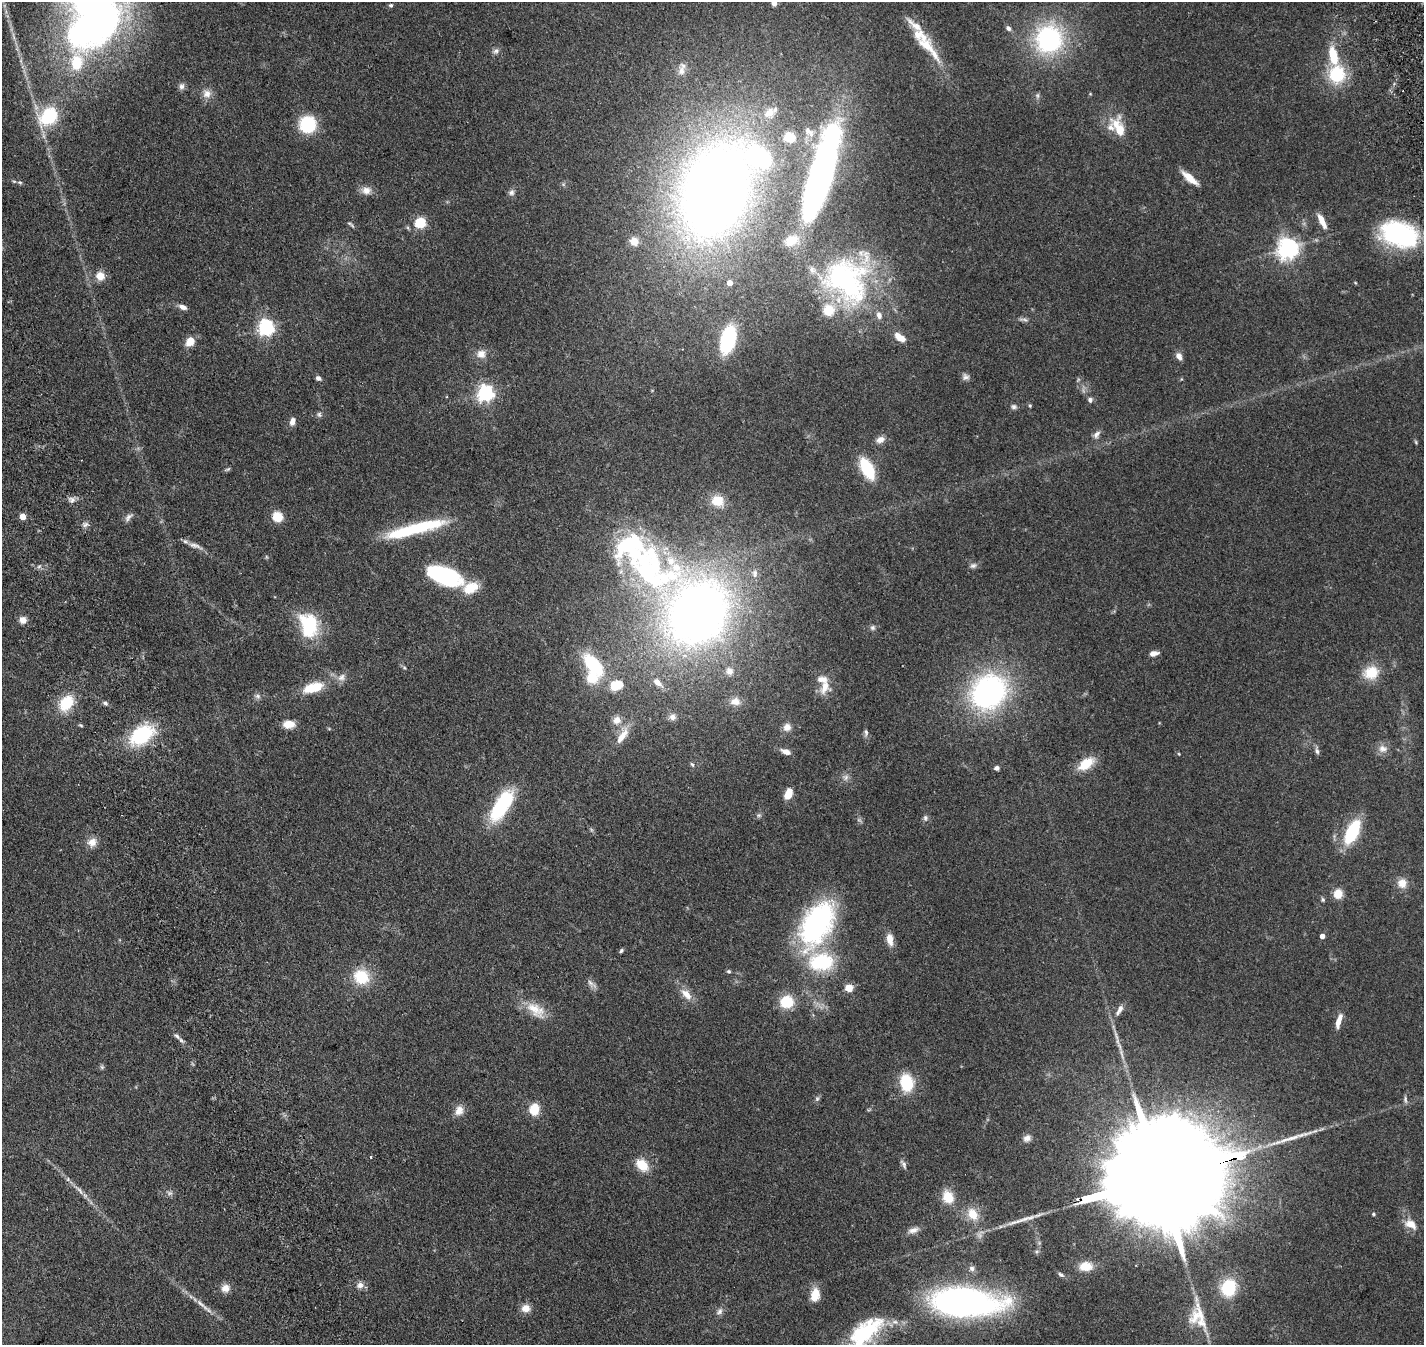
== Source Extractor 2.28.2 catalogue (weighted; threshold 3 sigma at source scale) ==
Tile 7 of 4 x 4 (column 3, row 2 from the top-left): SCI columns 3105-4526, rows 3157-4499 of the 6204 x 6198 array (HDU 1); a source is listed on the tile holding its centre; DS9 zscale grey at full resolution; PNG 1426 x 1347 px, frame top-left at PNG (2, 2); no overlay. Shown black and unused: <1% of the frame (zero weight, under 2 of 4 exposures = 12% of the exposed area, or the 3 px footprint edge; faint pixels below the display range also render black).
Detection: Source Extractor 2.28.2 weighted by HDU 2 'WHT'; one run over the whole footprint, this tile lists its part. Background 0.132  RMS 0.0062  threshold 0.0281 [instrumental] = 3 sigma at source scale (4.5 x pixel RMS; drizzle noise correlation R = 1.50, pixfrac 1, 0.05/0.05 arcsec/px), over >= 5 px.
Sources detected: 177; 1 inside a brighter object's white glare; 1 cosmic-ray / hot-pixel residue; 1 long thin detection or spike segment (spike, bleed or trail) — not listed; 17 inside a brighter listed object's ellipse — not listed separately; the other 157 listed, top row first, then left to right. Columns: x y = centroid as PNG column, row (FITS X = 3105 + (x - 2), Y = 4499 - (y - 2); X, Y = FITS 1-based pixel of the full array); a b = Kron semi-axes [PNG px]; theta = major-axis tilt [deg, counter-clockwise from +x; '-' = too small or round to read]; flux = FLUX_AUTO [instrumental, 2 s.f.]
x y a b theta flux
774 3 6 6 - 2.1
391 5 6 5 - 0.94
93 28 70 38 26 190
1008 28 6 5 - 1.7
1049 39 28 27 - 67
925 45 33 15 -38 12
496 51 8 7 - 1.6
681 71 15 8 75 3.4
1337 74 21 17 85 24
182 86 9 7 77 1.8
207 94 12 11 - 3.9
1037 96 9 4 90 1
769 112 17 14 44 7.7
49 116 18 14 43 32
308 124 14 13 - 29
1119 129 30 14 -67 13
809 132 19 10 -47 5.7
789 137 16 14 -24 9.8
821 176 77 17 74 300
1190 178 18 6 -40 8
20 182 6 5 - 0.89
366 190 13 11 0 3.7
715 190 91 59 70 570
511 192 9 8 - 1.7
1322 221 17 6 -64 6
349 223 8 4 -27 0.92
420 223 5 5 - 45
408 228 6 4 -72 0.67
1399 234 40 25 -18 64
791 240 17 12 25 6.4
634 241 8 7 - 5.3
1288 248 7 7 - 360
100 276 10 10 - 5.7
847 281 67 55 -49 110
730 283 5 5 - 3.4
183 307 9 6 -21 2.7
1023 319 15 4 -4 1.6
266 328 6 6 - 170
900 338 12 6 -35 6.8
728 340 23 12 75 43
190 342 11 8 57 6.6
481 354 12 11 - 4.4
1179 356 8 6 -58 3
966 377 9 8 - 1.9
318 378 6 5 - 1.6
485 393 6 6 - 170
1090 400 7 6 - 1.5
1030 405 5 4 - 0.63
1014 407 8 7 - 1.3
319 414 7 6 - 1.2
292 421 10 6 72 2.8
1096 434 12 7 55 2.1
880 439 10 8 23 3
1416 442 6 4 -87 0.57
227 469 10 4 23 0.81
867 469 18 9 -62 27
72 500 9 8 - 2.1
717 501 14 12 -15 9.5
22 517 4 4 - 7.7
128 517 13 6 47 1.9
277 517 6 5 - 37
85 525 9 5 30 1.6
414 529 65 10 15 40
195 545 22 6 -17 3.3
973 566 9 7 2 1.5
646 570 69 49 -62 110
755 573 12 7 90 2.4
444 575 34 16 -19 55
698 613 62 55 -88 390
23 620 8 7 - 3.4
309 625 30 21 -74 27
873 627 7 7 - 1.4
1154 653 10 5 13 2.9
593 665 27 13 -52 29
404 668 6 4 -45 0.7
729 671 11 10 - 3.3
1371 673 17 15 27 12
341 677 12 9 45 3.1
658 682 14 7 -43 4.6
617 685 14 10 17 11
825 687 21 13 71 7
313 688 24 11 16 14
988 692 30 26 42 130
257 696 8 7 - 1.5
735 701 14 11 -3 4.4
66 703 17 12 53 17
105 703 6 5 - 1.2
672 717 10 9 - 2.4
617 720 11 10 - 4
289 724 12 8 4 6.3
787 727 11 9 47 3.6
866 732 10 6 -83 1.4
141 735 20 13 33 44
622 736 27 9 55 6.7
1383 749 13 10 -1 3.7
1317 751 9 5 -74 1.5
786 752 11 6 -21 3.8
1179 754 5 3 - 0.41
692 764 7 4 -61 0.77
1086 764 19 10 35 11
997 768 5 5 - 1.7
846 777 9 8 - 2.1
788 793 11 7 69 7.3
502 805 32 13 58 42
759 815 7 6 - 1.1
925 818 8 6 82 1.4
1352 832 21 10 64 34
92 842 12 11 - 4.3
1402 883 12 11 - 5.3
1338 894 8 8 - 8.2
1323 900 6 5 - 0.91
817 924 56 32 61 90
1322 936 4 4 - 3
890 939 15 8 -81 4.9
621 951 6 4 57 0.8
729 971 6 5 - 0.82
361 977 16 14 -26 18
590 983 13 6 -59 2.2
849 988 5 5 - 16
686 994 16 8 -43 5.6
787 1002 11 10 - 18
536 1010 30 15 -38 11
1119 1010 16 6 59 3
1339 1021 18 6 73 4.9
177 1036 10 5 -45 1.7
102 1067 6 5 - 0.86
906 1083 15 11 -79 24
817 1099 7 5 69 1.1
1405 1100 11 5 -81 1.3
534 1109 9 8 - 13
459 1110 13 10 69 4.5
1027 1138 10 8 34 2.6
370 1157 4 2 - 0.47
904 1164 14 5 -59 1.6
642 1165 16 11 -44 9.3
1159 1178 93 23 15 30000
79 1190 19 5 -49 3.3
170 1193 7 4 18 1.1
948 1197 14 11 -66 9.8
973 1214 16 12 -59 8.6
1374 1214 5 4 - 0.64
1410 1224 15 10 -29 5.9
913 1230 15 7 16 2.9
1037 1251 6 4 19 0.83
1086 1266 16 11 4 8.2
972 1268 8 8 - 1.8
1061 1275 9 5 -32 1.3
360 1285 9 8 - 2.6
225 1288 11 10 - 3.9
1229 1288 18 15 73 22
815 1295 15 9 79 8
964 1302 57 22 -2 210
200 1303 18 6 -40 3.5
526 1308 11 9 8 4.4
719 1311 12 7 46 2
1197 1316 36 24 -88 18
865 1332 47 22 41 42
Overlapping masked pixels (flux is a lower limit): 1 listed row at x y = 1159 1178
Isophote crosses this tile's border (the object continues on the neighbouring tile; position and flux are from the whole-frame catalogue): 3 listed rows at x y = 774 3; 93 28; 865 1332